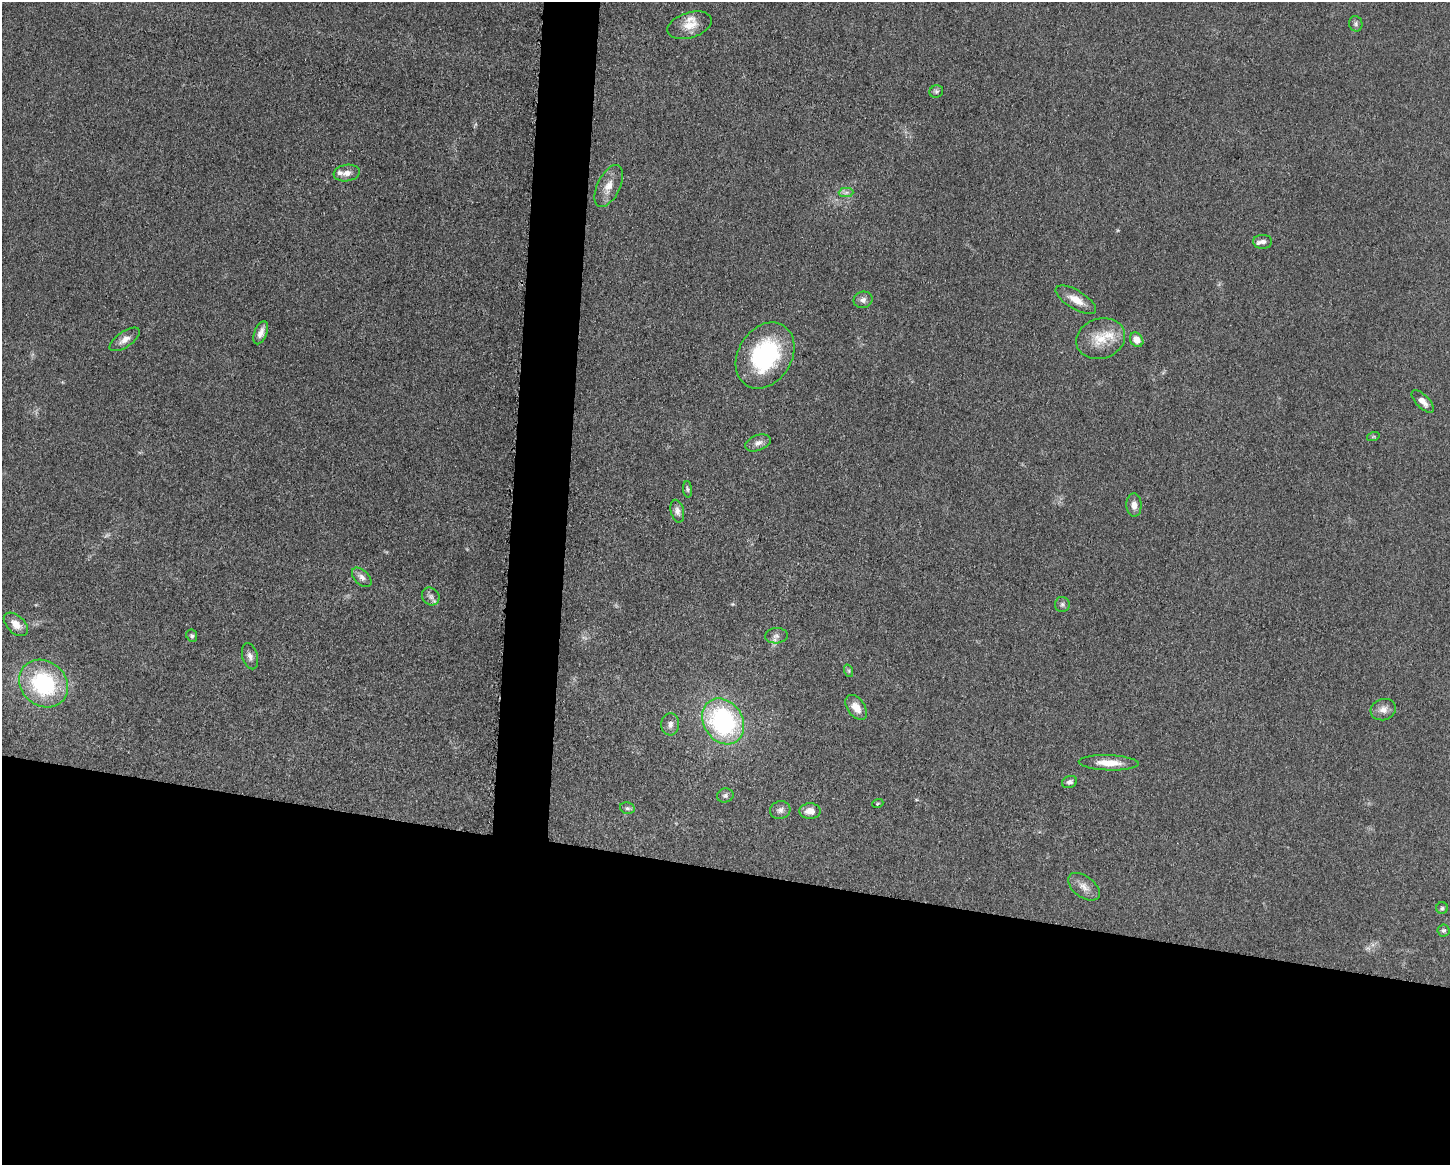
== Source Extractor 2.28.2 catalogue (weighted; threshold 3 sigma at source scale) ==
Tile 11 of 3 x 4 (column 2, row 4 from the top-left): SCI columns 1677-3124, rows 4-1166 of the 4680 x 4657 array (HDU 1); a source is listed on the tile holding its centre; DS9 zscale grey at full resolution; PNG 1452 x 1167 px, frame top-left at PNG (2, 2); each listed source drawn as its Kron ellipse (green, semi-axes under 4 px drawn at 4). Shown black and unused: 28% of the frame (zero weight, under 3 of 5 exposures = <1% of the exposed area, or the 3 px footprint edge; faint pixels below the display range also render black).
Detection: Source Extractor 2.28.2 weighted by HDU 2 'WHT'; one run over the whole footprint, this tile lists its part. Background 0.0608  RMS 0.0057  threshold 0.0255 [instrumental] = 3 sigma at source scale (4.5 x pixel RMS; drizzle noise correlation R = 1.50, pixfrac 1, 0.05/0.05 arcsec/px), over >= 5 px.
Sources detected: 47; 1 too faint to see at this stretch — neither listed nor drawn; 3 inside a brighter listed object's ellipse — not listed separately; the other 43 listed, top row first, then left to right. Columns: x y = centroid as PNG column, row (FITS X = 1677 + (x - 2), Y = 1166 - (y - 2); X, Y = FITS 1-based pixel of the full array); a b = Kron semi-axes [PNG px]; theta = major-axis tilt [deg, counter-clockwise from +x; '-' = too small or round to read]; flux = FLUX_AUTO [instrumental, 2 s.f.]
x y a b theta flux
1356 24 8 6 -76 1.5
690 25 23 13 17 7.7
936 91 7 6 - 1.2
347 173 13 8 8 3.9
609 186 23 11 64 7.4
846 192 7 4 1 1.5
1263 242 9 7 0 2.8
863 300 9 8 - 2.5
1076 300 23 9 -31 7.4
261 333 12 6 68 3.4
125 339 17 7 34 4.2
1101 339 25 20 18 14
1137 340 8 6 -52 5.1
765 355 35 26 58 62
1423 401 14 6 -45 4.1
1373 437 6 4 19 0.64
758 443 13 7 21 3.3
688 489 8 4 -85 0.98
1134 505 12 7 -88 4
677 511 11 6 -77 2.5
362 577 12 7 -45 3
431 596 9 8 - 2.4
1062 604 7 7 - 1.5
16 624 14 8 -42 5.7
192 636 6 5 - 1.1
776 636 11 7 3 2.5
250 656 13 7 -74 2.8
849 671 6 4 -72 0.88
43 684 26 22 -40 57
856 707 14 8 -55 6.1
1383 710 13 10 17 4.2
723 721 24 19 -57 85
670 724 11 9 86 2.8
1109 763 30 7 -2 9.4
1070 782 8 6 19 1.7
725 795 8 7 - 1.5
878 803 6 3 20 0.61
627 808 7 5 -13 1.3
780 810 10 9 - 2.4
810 811 10 8 0 5.3
1084 887 18 10 -37 5.1
1442 908 6 5 - 1
1443 931 6 6 - 1.2